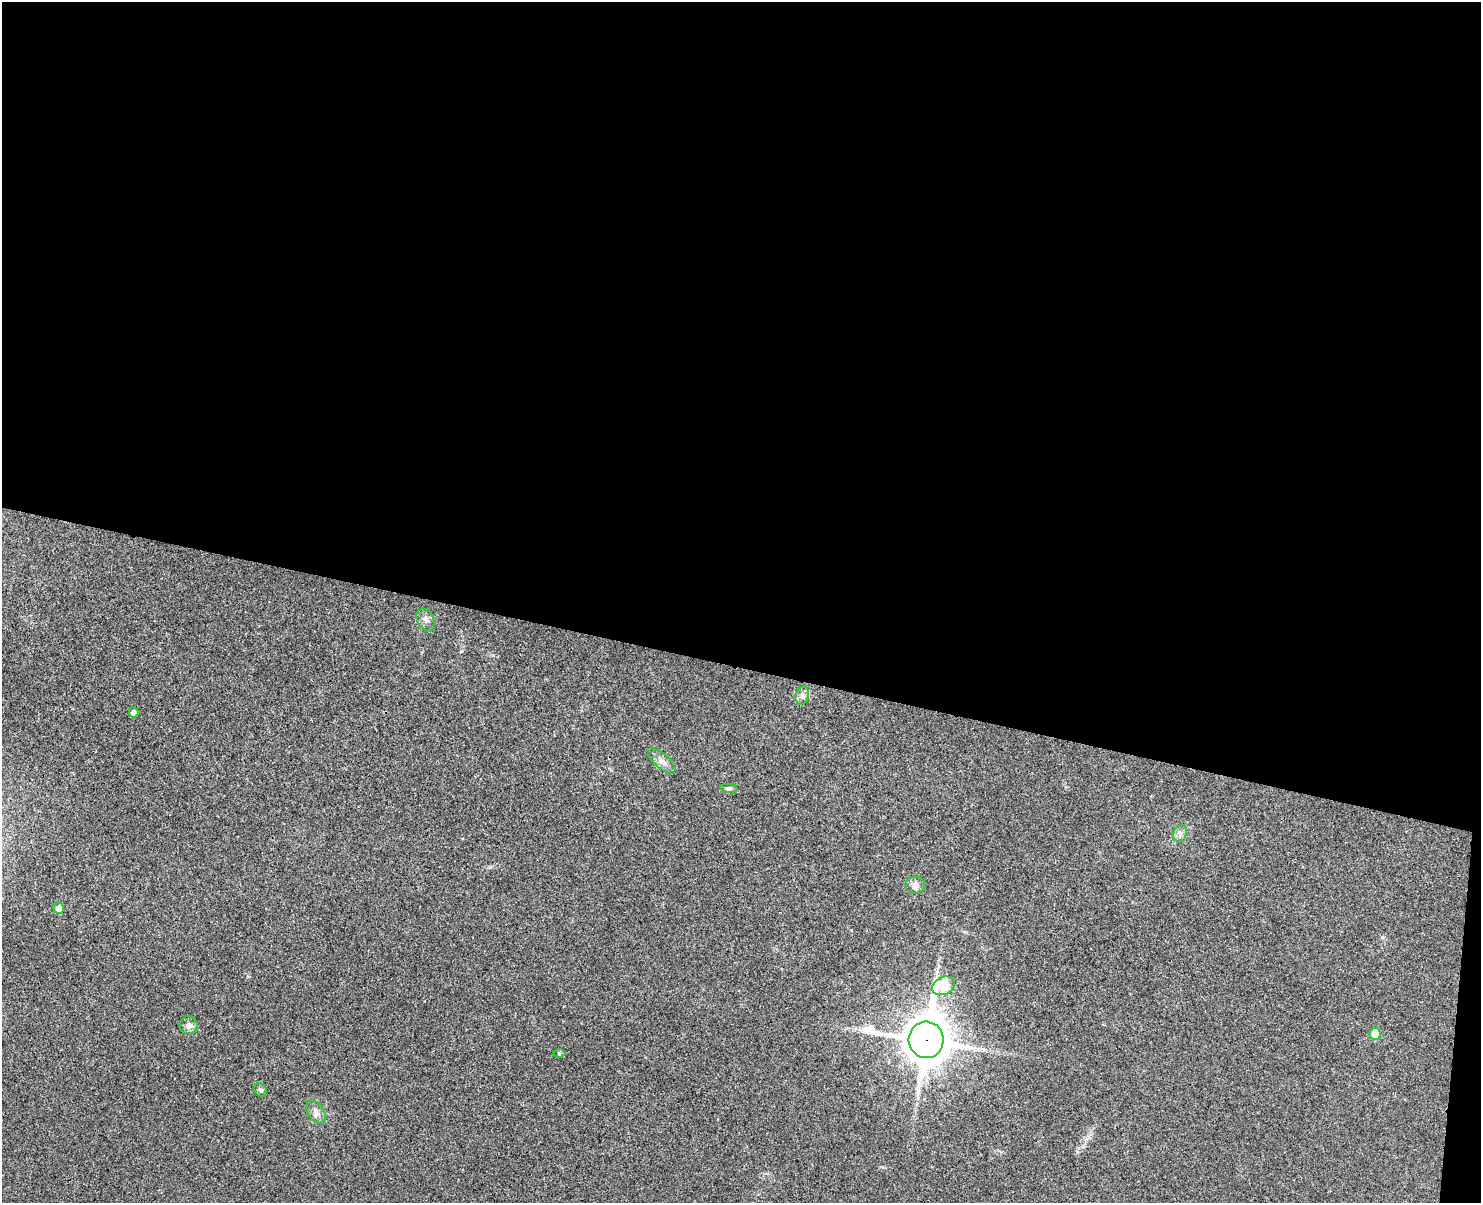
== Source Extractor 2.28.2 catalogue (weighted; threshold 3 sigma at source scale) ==
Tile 3 of 3 x 4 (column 3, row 1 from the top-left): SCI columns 3129-4607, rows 3619-4819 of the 4893 x 4832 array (HDU 1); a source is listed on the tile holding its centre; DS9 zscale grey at full resolution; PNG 1483 x 1205 px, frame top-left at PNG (2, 2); each listed source drawn as its Kron ellipse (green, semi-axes under 4 px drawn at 4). Shown black and unused: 56% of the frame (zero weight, under 3 of 4 exposures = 6% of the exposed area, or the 3 px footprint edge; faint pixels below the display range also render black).
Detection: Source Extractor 2.28.2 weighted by HDU 2 'WHT'; one run over the whole footprint, this tile lists its part. Background 0.0307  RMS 0.0048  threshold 0.0214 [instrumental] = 3 sigma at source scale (4.5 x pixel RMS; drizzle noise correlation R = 1.50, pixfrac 1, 0.05/0.05 arcsec/px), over >= 5 px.
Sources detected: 15; all 15 listed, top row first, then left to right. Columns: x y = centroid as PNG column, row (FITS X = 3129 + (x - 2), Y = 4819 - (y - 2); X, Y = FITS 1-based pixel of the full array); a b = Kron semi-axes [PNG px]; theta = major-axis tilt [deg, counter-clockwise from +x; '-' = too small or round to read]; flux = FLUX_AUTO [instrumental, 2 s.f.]
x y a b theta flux
426 620 12 8 -62 2.3
802 696 9 6 75 1.9
134 712 5 5 - 2.4
662 761 16 7 -40 2.9
729 788 9 4 -8 1.1
1180 833 9 6 69 1.9
915 885 10 8 -2 2.6
59 908 5 5 - 3.6
943 986 12 8 26 24
189 1025 9 9 - 2.7
1375 1034 6 5 - 7.6
926 1040 18 17 - 1700
559 1054 6 4 -1 0.67
260 1090 7 6 - 0.94
316 1112 13 8 -59 2.9
Overlapping masked pixels (flux is a lower limit): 1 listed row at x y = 926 1040
Unlisted compact peaks at least as high as the median listed source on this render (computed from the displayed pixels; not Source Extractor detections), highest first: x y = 493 655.